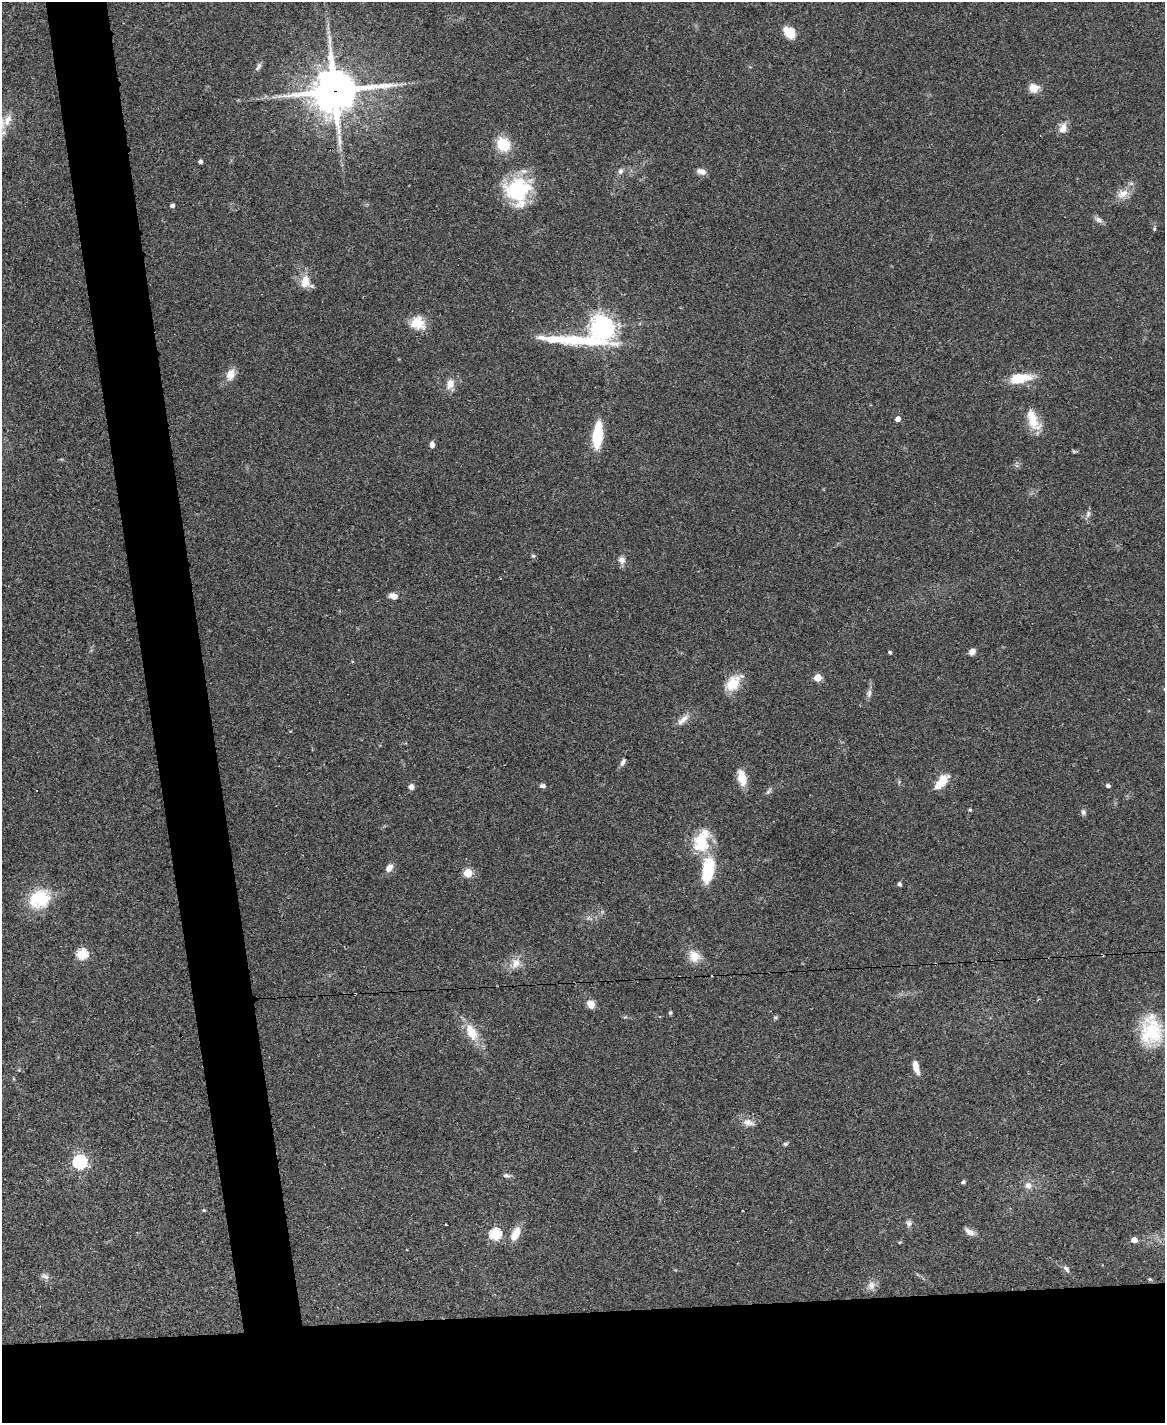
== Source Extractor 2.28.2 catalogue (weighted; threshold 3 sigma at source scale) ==
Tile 11 of 4 x 3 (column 3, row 3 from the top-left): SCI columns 2328-3490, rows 240-1660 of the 4656 x 4633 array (HDU 1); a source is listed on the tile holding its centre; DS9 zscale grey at full resolution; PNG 1167 x 1425 px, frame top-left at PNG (2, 2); no overlay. Shown black and unused: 13% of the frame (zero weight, under 3 of 4 exposures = <1% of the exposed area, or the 3 px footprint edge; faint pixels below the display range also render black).
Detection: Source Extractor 2.28.2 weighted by HDU 2 'WHT'; one run over the whole footprint, this tile lists its part. Background 0.0738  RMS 0.005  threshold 0.0223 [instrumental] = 3 sigma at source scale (4.5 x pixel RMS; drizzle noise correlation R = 1.50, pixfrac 1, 0.05/0.05 arcsec/px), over >= 5 px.
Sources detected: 85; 1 too faint to see at this stretch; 2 cosmic-ray / hot-pixel residue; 1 long thin detection or spike segment (spike, bleed or trail) — not listed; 2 inside a brighter listed object's ellipse — not listed separately; the other 79 listed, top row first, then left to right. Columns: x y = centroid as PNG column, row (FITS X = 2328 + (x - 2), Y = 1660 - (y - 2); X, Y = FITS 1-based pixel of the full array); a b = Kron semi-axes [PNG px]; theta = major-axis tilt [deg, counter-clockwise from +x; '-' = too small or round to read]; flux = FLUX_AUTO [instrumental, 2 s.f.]
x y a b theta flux
789 32 14 10 -40 7.9
259 66 11 5 67 1.5
1034 88 12 10 -17 4.5
334 91 15 13 6 1700
8 120 17 9 65 5.1
1063 129 12 8 73 4.4
503 144 14 12 -48 15
201 162 4 4 - 1.4
620 171 8 6 73 1.6
701 171 12 6 -19 2.7
518 189 31 27 18 34
1123 194 18 10 32 5.4
172 205 4 3 - 1.5
1099 220 11 7 -36 2
1154 229 5 4 - 0.55
305 281 17 12 85 6.8
417 323 17 15 -18 8.9
601 328 25 9 17 510
230 374 16 11 67 4.6
1020 378 28 11 7 12
450 384 13 10 75 4.4
898 419 4 4 - 3.3
1033 420 30 12 -67 9.7
597 435 21 8 84 24
432 444 7 5 90 2.1
1074 451 6 4 -30 0.61
1088 514 10 6 74 1.6
533 556 6 5 - 0.77
622 560 10 9 - 2.6
393 596 11 6 -16 2.9
890 652 4 3 - 0.64
972 652 7 6 - 2.5
818 677 5 5 - 15
733 683 21 14 52 11
869 693 12 6 80 1.8
683 720 20 7 40 4.1
623 762 10 6 62 1.7
742 778 15 8 -77 9
942 782 21 9 51 7.8
542 786 6 5 - 1.4
1108 786 4 4 - 1.4
411 787 6 6 - 2
970 810 4 3 - 0.77
1083 812 7 6 - 1.3
700 843 27 22 85 18
389 868 10 7 53 3.2
708 870 32 13 82 23
468 873 5 5 - 23
899 884 4 4 - 1.4
39 899 26 22 24 22
82 954 6 5 - 42
1102 955 4 2 - 0.68
694 956 17 14 -52 6.3
516 963 15 11 69 4.9
591 1004 7 6 - 6.3
670 1013 5 4 - 0.62
659 1017 3 3 - 0.76
775 1017 6 4 28 0.75
1151 1030 35 25 -90 25
472 1032 23 12 -62 9.9
916 1067 14 6 -75 5.3
748 1122 17 8 -13 3.7
785 1144 7 5 14 0.81
80 1162 6 6 - 110
506 1175 9 5 -5 1.3
963 1182 4 4 - 1.3
1028 1186 8 8 - 3.2
204 1210 5 4 - 0.51
909 1223 9 7 78 1.6
446 1225 3 2 - 0.85
969 1232 14 7 -32 2.7
495 1234 6 5 - 51
516 1234 19 10 64 6.2
1134 1240 4 4 - 4.9
900 1242 4 3 - 0.46
1066 1269 11 5 -48 1.5
45 1276 10 6 -16 2
1150 1279 5 4 - 0.54
871 1285 12 9 -89 2.9
Overlapping masked pixels (flux is a lower limit): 2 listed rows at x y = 334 91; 1102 955